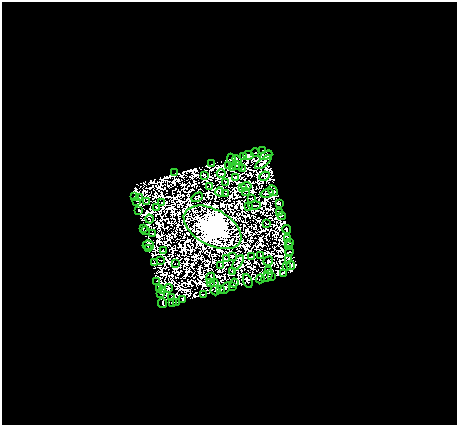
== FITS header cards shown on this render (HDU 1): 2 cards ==
NAXIS1  =                  455
NAXIS2  =                  423

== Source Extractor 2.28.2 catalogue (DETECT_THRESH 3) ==
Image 455 x 423 px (HDU 1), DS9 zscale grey, 1 PNG px = 1 image px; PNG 459 x 427 px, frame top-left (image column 1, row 423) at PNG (2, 2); each listed source drawn as its Kron ellipse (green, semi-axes under 4 px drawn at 4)
Background 1.87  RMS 4.4e-04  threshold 0.00133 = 3 sigma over >= 5 px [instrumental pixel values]
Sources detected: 214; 120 with non-positive FLUX_AUTO (blend fragments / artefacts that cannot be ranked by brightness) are neither listed nor drawn; the other 94 listed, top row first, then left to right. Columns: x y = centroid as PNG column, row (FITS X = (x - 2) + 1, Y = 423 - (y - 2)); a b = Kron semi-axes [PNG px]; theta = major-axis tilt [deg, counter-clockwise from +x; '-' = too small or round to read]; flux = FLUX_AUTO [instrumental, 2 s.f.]
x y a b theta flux
263 150 3 2 - 29
255 153 4 2 - 30
248 155 5 4 - 130
266 155 7 4 23 19
243 156 4 3 - 1.9
232 160 6 3 -68 41
237 160 5 2 - 0.34
263 162 10 3 38 72
212 164 2 2 - 63
237 165 6 2 -23 5.9
228 166 3 2 - 27
232 168 2 2 - 12
242 169 2 2 - 14
174 172 2 2 - 33
221 173 4 3 - 22
205 175 4 2 - 49
265 176 5 4 - 22
235 178 3 2 - 45
225 182 3 2 - 22
246 186 5 3 - 29
210 187 3 2 - 8
242 187 2 2 - 57
273 190 6 3 -47 77
246 191 4 2 - 35
220 192 4 2 - 6.3
225 193 3 2 - 25
267 193 7 3 15 36
135 197 2 2 - 26
197 197 6 3 31 27
140 198 3 2 - 5
252 198 2 2 - 84
136 201 2 2 - 0.55
146 202 2 2 - 34
161 203 2 2 - 24
279 203 4 3 - 160
254 205 6 2 1 24
156 207 3 2 - 25
249 207 2 2 - 20
139 210 4 3 - 80
279 213 3 2 - 50
282 216 4 2 - 4.4
150 219 4 2 - 61
267 224 4 2 - 8.1
213 227 31 18 -29 300000
143 228 3 2 - 39
287 229 4 3 - 210
146 230 2 2 - 53
152 234 3 2 - 23
288 239 3 2 - 25
290 242 3 2 - 57
148 245 6 4 -2 82
288 246 3 2 - 13
148 249 4 3 - 91
163 251 2 2 - 27
289 252 4 3 - 41
260 255 3 2 - 9.2
232 256 4 3 - 98
252 257 3 2 - 3.8
226 259 4 2 - 22
289 259 3 3 - 18
161 260 2 2 - 36
268 261 5 3 - 5.6
154 263 2 2 - 8.9
238 263 8 3 58 97
176 264 3 2 - 1.7
220 265 4 2 - 0.85
291 266 4 2 - 7.1
286 267 2 2 - 41
233 271 4 2 - 41
269 271 3 2 - 1.3
283 273 3 3 - 36
267 276 7 3 47 100
271 276 2 2 - 16
210 278 5 3 - 45
260 279 4 2 - 8.5
156 281 3 2 - 61
248 281 7 3 -69 5.7
211 282 3 2 - 48
214 283 4 2 - 23
234 283 4 3 - 52
233 287 3 3 - 19
169 288 4 4 - 46
225 288 6 4 56 130
160 289 2 2 - 22
162 290 2 2 - 3.6
220 290 3 2 - 73
215 291 5 3 - 40
161 294 3 2 - 16
203 295 3 2 - 85
172 298 4 2 - 19
183 299 4 3 - 20
177 302 2 2 - 24
162 303 5 2 - 36
172 303 3 3 - 17
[120 non-positive-flux detections neither listed nor drawn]